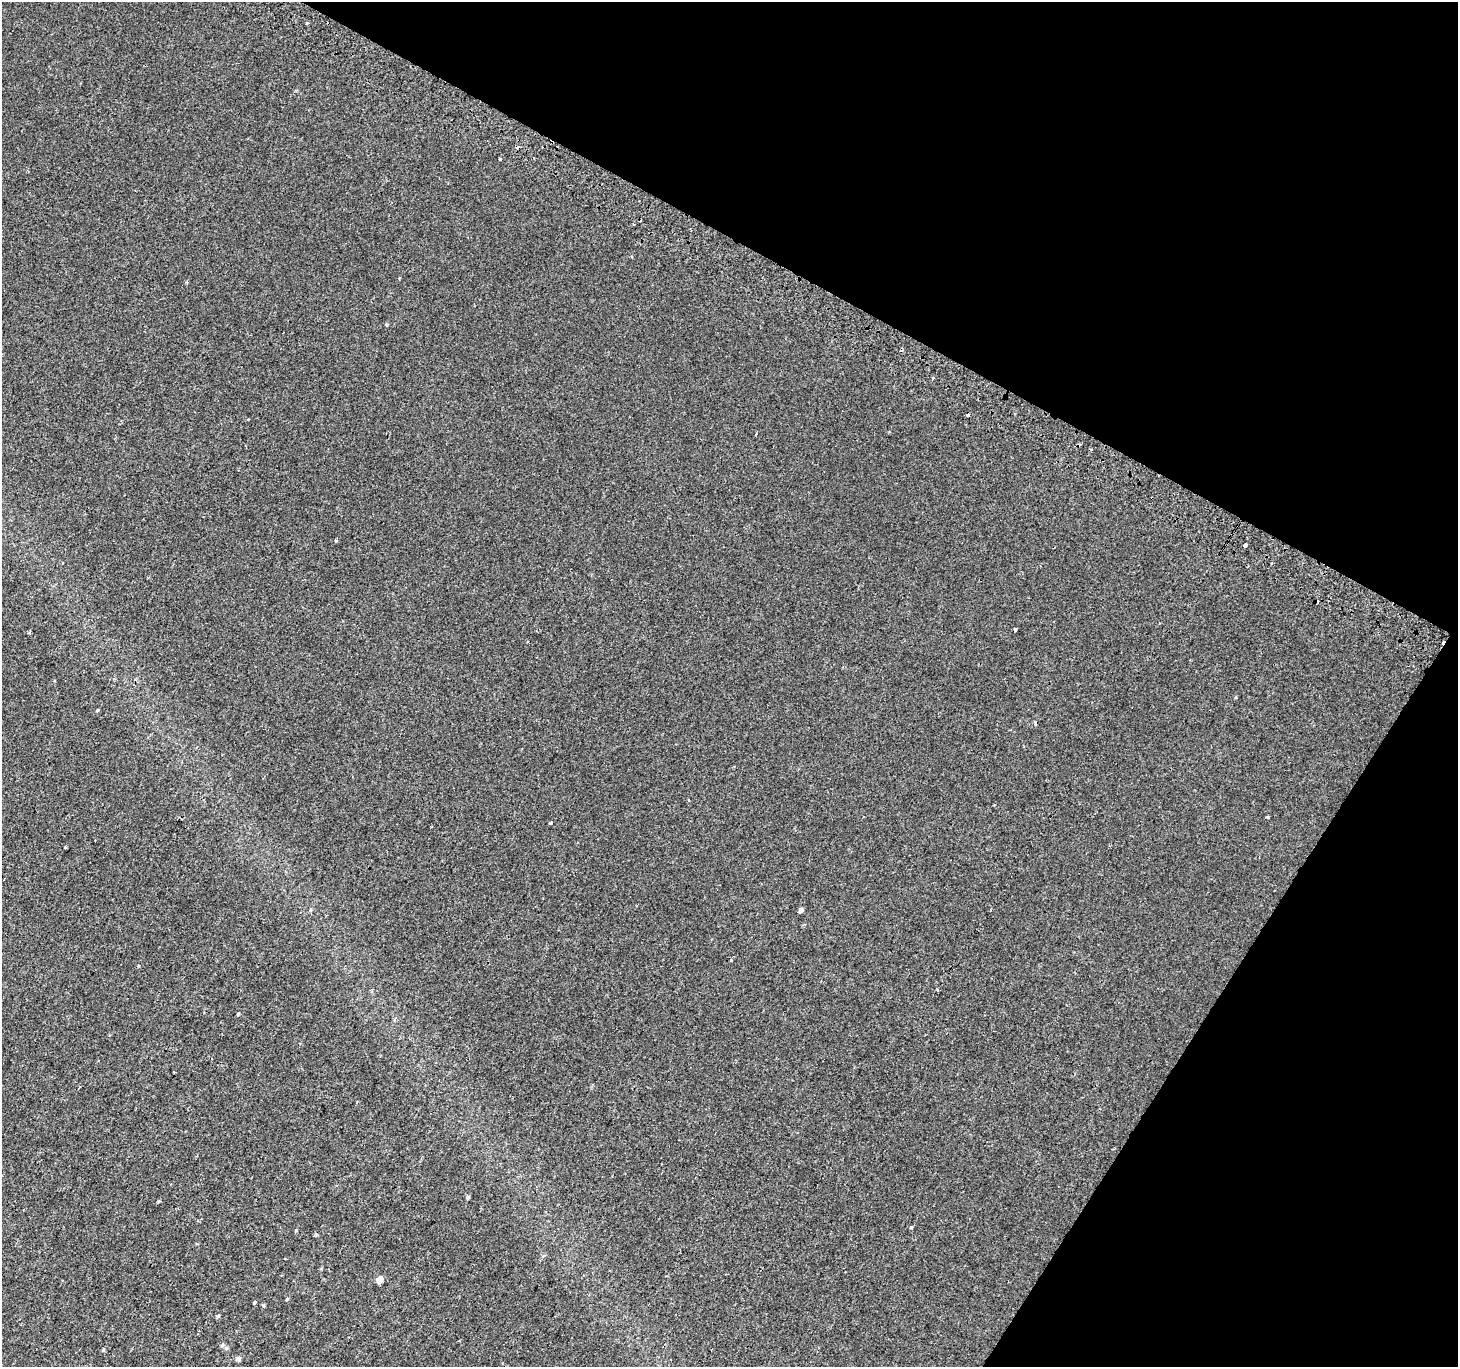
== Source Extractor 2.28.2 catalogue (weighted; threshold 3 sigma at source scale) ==
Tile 8 of 4 x 4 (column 4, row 2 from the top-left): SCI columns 4398-5853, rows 3027-4391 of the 5875 x 5986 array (HDU 1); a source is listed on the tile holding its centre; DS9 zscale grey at full resolution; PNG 1460 x 1369 px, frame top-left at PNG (2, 2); no overlay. Shown black and unused: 27% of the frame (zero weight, under 2 of 3 exposures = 2% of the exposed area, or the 3 px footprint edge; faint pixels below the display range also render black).
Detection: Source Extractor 2.28.2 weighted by HDU 2 'WHT'; one run over the whole footprint, this tile lists its part. Background 2.20e-04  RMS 0.0035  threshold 0.0159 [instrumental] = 3 sigma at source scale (4.5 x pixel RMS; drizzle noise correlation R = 1.50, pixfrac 1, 0.0396/0.0396 arcsec/px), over >= 5 px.
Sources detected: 31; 5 cosmic-ray / hot-pixel residue — not listed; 1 inside a brighter listed object's ellipse — not listed separately; the other 25 listed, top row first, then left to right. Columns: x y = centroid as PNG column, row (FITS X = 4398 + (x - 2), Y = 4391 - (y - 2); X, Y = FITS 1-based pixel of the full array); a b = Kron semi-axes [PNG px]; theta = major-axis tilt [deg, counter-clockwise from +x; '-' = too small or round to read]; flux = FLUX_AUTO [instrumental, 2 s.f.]
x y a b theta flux
500 159 3 3 - 5.1
632 257 4 3 - 0.42
933 377 3 2 - 0.4
968 415 3 3 - 1.9
336 540 5 3 - 0.31
1245 545 3 3 - 1.2
1015 629 3 3 - 0.67
97 710 4 3 - 0.3
734 767 4 2 - 0.27
1268 817 3 3 - 0.51
551 823 3 3 - 1.5
65 847 3 2 - 0.33
801 910 4 4 - 1.3
937 990 3 2 - 0.53
238 1014 4 4 - 0.37
395 1019 5 3 - 0.41
468 1197 4 4 - 0.64
159 1201 5 3 - 0.31
317 1234 3 3 - 0.84
379 1279 5 4 - 4.1
287 1299 5 4 - 0.35
254 1302 4 3 - 0.37
218 1316 4 4 - 0.52
226 1348 5 5 - 0.58
238 1358 4 4 - 1.8
Unlisted compact peaks at least as high as the median listed source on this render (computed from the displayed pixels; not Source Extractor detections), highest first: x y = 263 1305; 307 23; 296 1230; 103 1350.